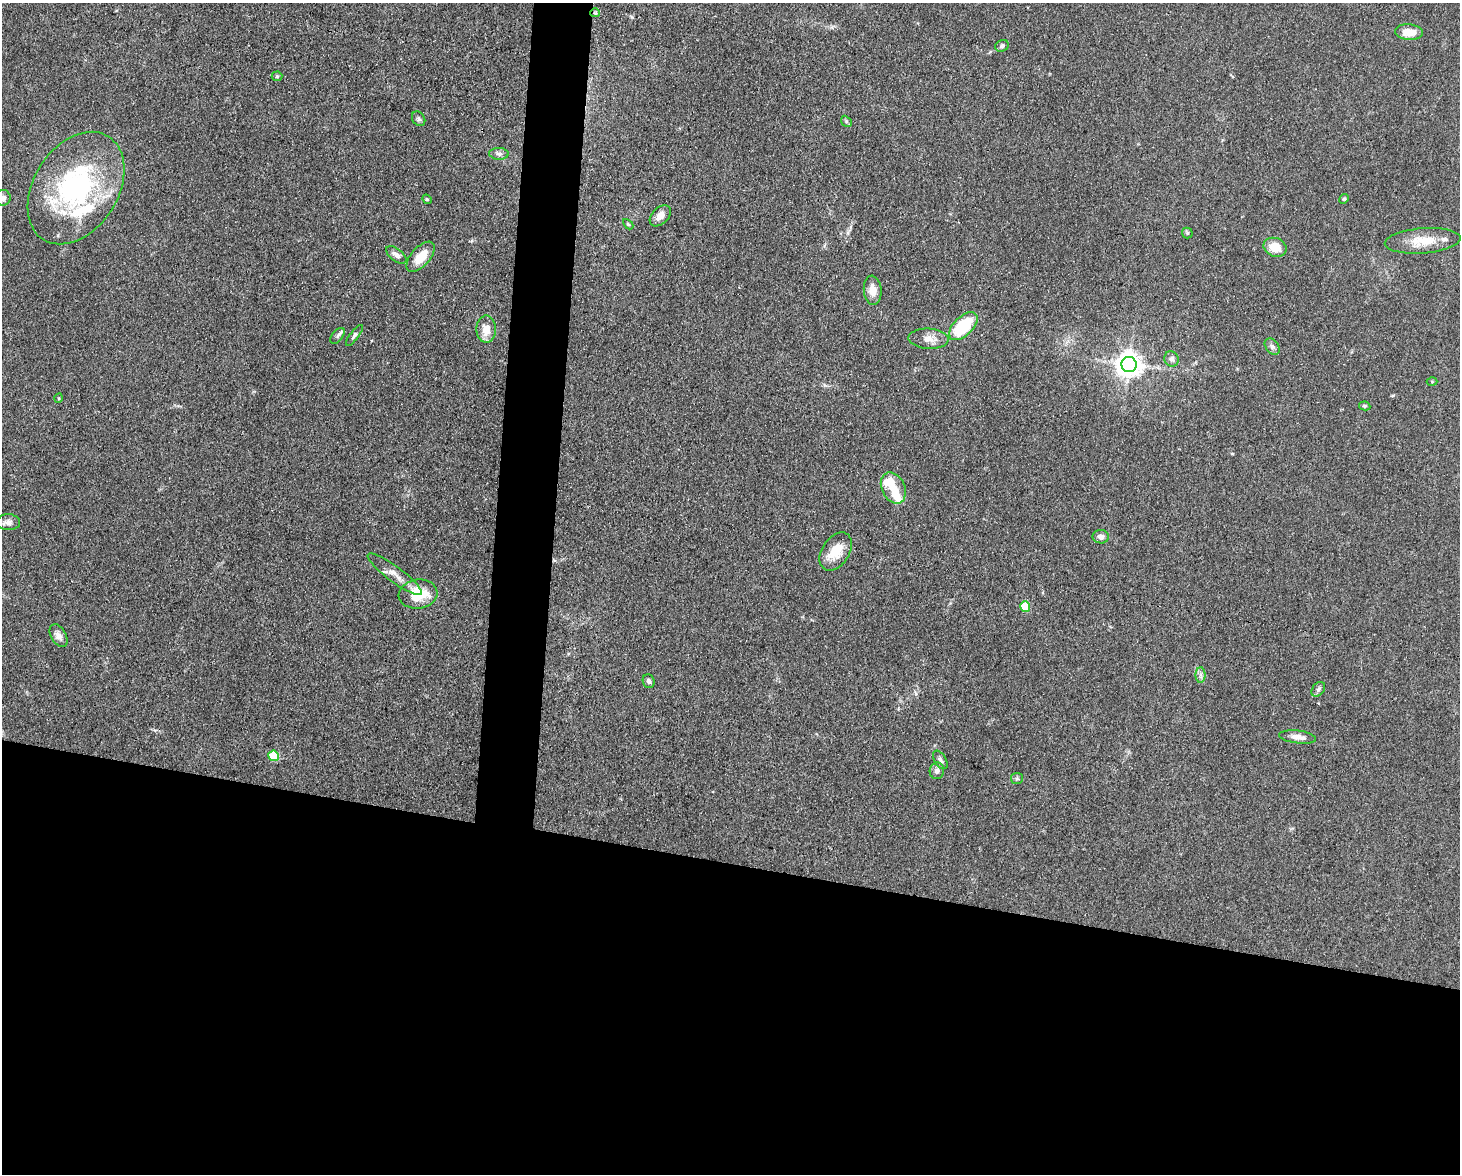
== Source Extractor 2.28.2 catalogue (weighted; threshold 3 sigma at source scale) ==
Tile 11 of 3 x 4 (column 2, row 4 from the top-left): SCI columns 1682-3139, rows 1-1172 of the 4709 x 4691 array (HDU 1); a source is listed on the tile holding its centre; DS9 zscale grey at full resolution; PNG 1462 x 1176 px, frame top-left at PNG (2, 3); each listed source drawn as its Kron ellipse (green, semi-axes under 4 px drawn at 4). Shown black and unused: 29% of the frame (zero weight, under 3 of 4 exposures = <1% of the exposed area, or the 3 px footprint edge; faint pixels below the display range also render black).
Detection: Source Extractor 2.28.2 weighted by HDU 2 'WHT'; one run over the whole footprint, this tile lists its part. Background 0.0813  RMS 0.0062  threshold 0.0278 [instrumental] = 3 sigma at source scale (4.5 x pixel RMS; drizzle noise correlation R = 1.50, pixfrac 1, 0.05/0.05 arcsec/px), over >= 5 px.
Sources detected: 53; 3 inside a brighter object's white glare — neither listed nor drawn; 4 inside a brighter listed object's ellipse — not listed separately; the other 46 listed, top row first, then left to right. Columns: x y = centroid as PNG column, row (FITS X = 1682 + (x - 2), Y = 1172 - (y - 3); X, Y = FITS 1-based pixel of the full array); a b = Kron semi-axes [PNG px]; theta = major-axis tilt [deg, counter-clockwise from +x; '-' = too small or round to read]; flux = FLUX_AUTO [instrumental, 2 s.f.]
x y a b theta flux
595 13 5 4 - 0.65
1409 32 14 7 -6 8.5
1002 46 7 5 29 1.3
277 76 5 5 - 0.8
419 119 8 6 -53 1.4
846 121 6 4 -47 0.94
499 154 10 6 -2 2.2
76 188 61 42 57 110
3 198 8 8 - 2.5
427 199 5 4 - 0.72
1344 199 5 4 - 0.82
660 216 12 8 45 4.5
628 224 6 3 -45 0.74
1187 233 5 5 - 0.94
1423 241 38 12 4 14
1275 247 12 9 -21 8.8
396 255 12 6 -38 3
421 257 18 9 48 12
873 290 14 9 -84 6
963 326 17 9 44 34
486 329 13 10 90 7.9
354 335 13 4 53 1.6
337 336 9 5 52 1.6
928 339 20 10 -3 6.1
1272 347 9 6 -49 1.9
1171 359 8 7 - 2
1129 365 8 7 - 620
1432 382 5 3 - 0.59
59 398 5 3 - 0.54
1365 406 5 4 - 0.96
893 488 16 11 -64 9
8 522 12 8 -2 2.9
1101 537 8 6 -2 3
836 552 21 13 57 13
395 574 33 7 -36 6.3
418 594 19 14 7 19
1025 606 5 5 - 24
59 636 12 7 -60 3.3
1201 675 7 5 90 1.7
649 681 7 6 - 1.7
1318 689 8 6 51 1.8
1298 737 19 6 -7 4.7
274 756 5 5 - 26
940 760 10 5 -58 1.9
937 771 8 7 - 2.7
1017 778 6 5 - 1.1
Overlapping masked pixels (flux is a lower limit): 1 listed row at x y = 595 13
Isophote crosses this tile's border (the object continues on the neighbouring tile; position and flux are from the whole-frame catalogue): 1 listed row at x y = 3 198